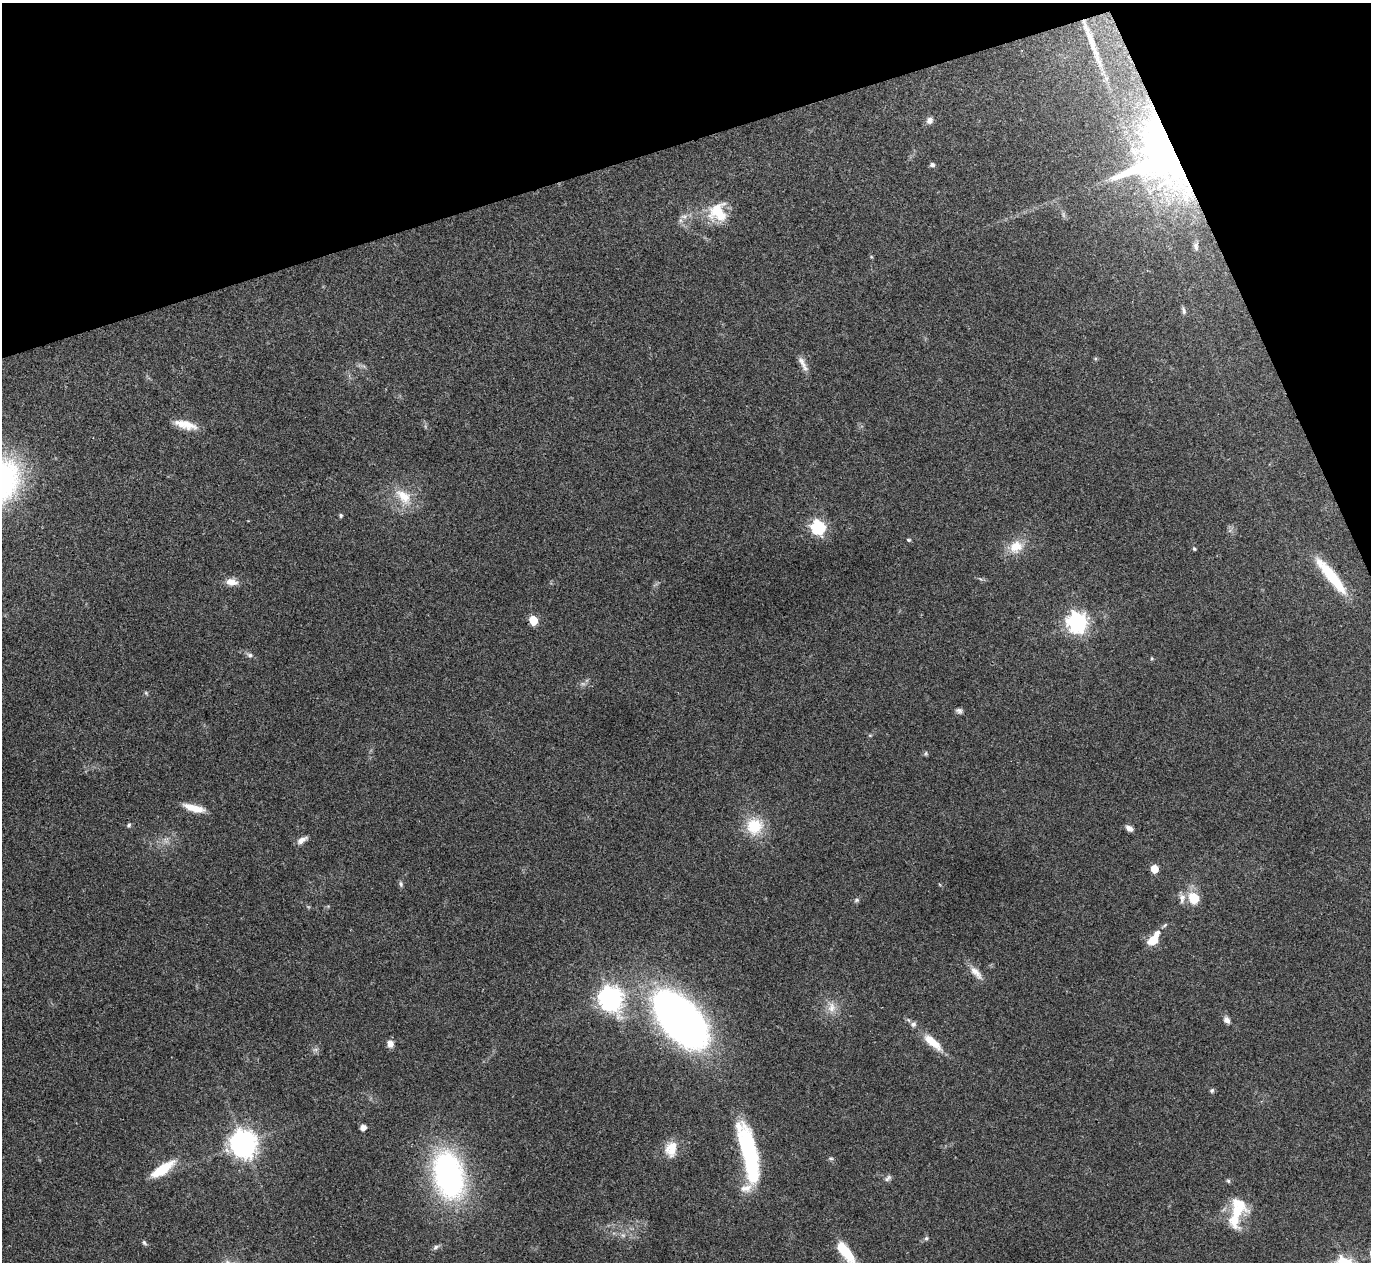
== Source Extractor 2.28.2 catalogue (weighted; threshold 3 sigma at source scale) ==
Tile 3 of 4 x 4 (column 3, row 1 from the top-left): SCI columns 2741-4109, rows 3929-5188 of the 5480 x 5467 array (HDU 1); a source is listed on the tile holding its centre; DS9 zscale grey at full resolution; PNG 1373 x 1264 px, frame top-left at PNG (2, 3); no overlay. Shown black and unused: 16% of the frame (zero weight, under 3 of 4 exposures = <1% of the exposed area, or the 3 px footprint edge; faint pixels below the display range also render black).
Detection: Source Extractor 2.28.2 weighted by HDU 2 'WHT'; one run over the whole footprint, this tile lists its part. Background 0.0865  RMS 0.0058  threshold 0.026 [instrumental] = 3 sigma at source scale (4.5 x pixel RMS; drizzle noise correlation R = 1.50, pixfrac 1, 0.05/0.05 arcsec/px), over >= 5 px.
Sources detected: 67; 1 long thin detection or spike segment (spike, bleed or trail) — not listed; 4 inside a brighter listed object's ellipse — not listed separately; the other 62 listed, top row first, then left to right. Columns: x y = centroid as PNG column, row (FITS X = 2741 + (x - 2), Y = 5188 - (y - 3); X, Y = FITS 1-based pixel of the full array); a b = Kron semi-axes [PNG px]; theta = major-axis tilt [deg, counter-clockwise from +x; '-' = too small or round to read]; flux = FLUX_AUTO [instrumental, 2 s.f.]
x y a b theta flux
930 120 8 7 - 2.8
1158 158 71 62 -74 240
932 165 7 5 -1 1.3
718 212 25 24 - 20
684 216 10 8 7 3.1
1196 246 11 5 -76 1.6
1183 310 10 5 -76 1.5
803 364 23 6 -62 4.1
186 425 28 9 -14 9.2
403 497 28 15 -46 14
341 515 5 4 - 1.2
818 527 7 6 - 120
909 540 6 4 -1 0.72
1016 547 21 17 33 11
1194 549 5 4 - 0.76
1331 576 51 10 -51 27
232 582 15 8 -7 5.1
533 620 6 5 - 25
1077 622 8 7 - 300
249 655 9 6 -19 1.7
1152 658 5 3 - 0.58
583 684 7 4 -1 1.3
146 693 6 4 -45 0.79
959 711 8 6 -21 1.7
926 754 6 5 - 0.9
194 808 25 8 -15 9.4
129 825 6 5 - 1.1
754 826 22 21 - 20
1129 828 9 6 -33 2.9
302 840 13 6 32 3.4
1154 869 5 5 - 13
401 884 8 5 -80 1.3
1182 898 14 8 89 3.7
1194 898 13 11 -62 13
856 900 8 5 27 1.2
1164 925 10 4 35 1
1153 940 10 7 39 11
976 973 23 9 -49 5.8
610 998 9 8 - 500
831 1007 16 11 89 6.4
680 1020 65 34 -48 310
1227 1020 9 7 -55 2.7
932 1042 31 10 -41 12
390 1044 9 7 -79 3.3
316 1050 8 4 18 1.2
1212 1090 6 5 - 1.1
363 1127 6 5 - 3.1
243 1143 9 8 - 720
747 1143 49 19 -72 49
671 1149 21 15 78 9.8
831 1158 7 4 -8 0.94
163 1169 29 10 34 18
449 1175 47 28 -76 140
888 1178 11 6 39 1.8
1228 1181 6 4 -67 0.94
746 1188 26 12 33 7.9
1236 1214 45 16 82 20
623 1235 6 6 - 1.5
926 1238 6 5 - 1.1
144 1243 8 5 -52 1.1
436 1247 9 6 31 1.7
846 1252 31 11 -53 17
Overlapping masked pixels (flux is a lower limit): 1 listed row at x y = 1158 158
Isophote crosses this tile's border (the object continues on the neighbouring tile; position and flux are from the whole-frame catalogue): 1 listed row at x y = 846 1252